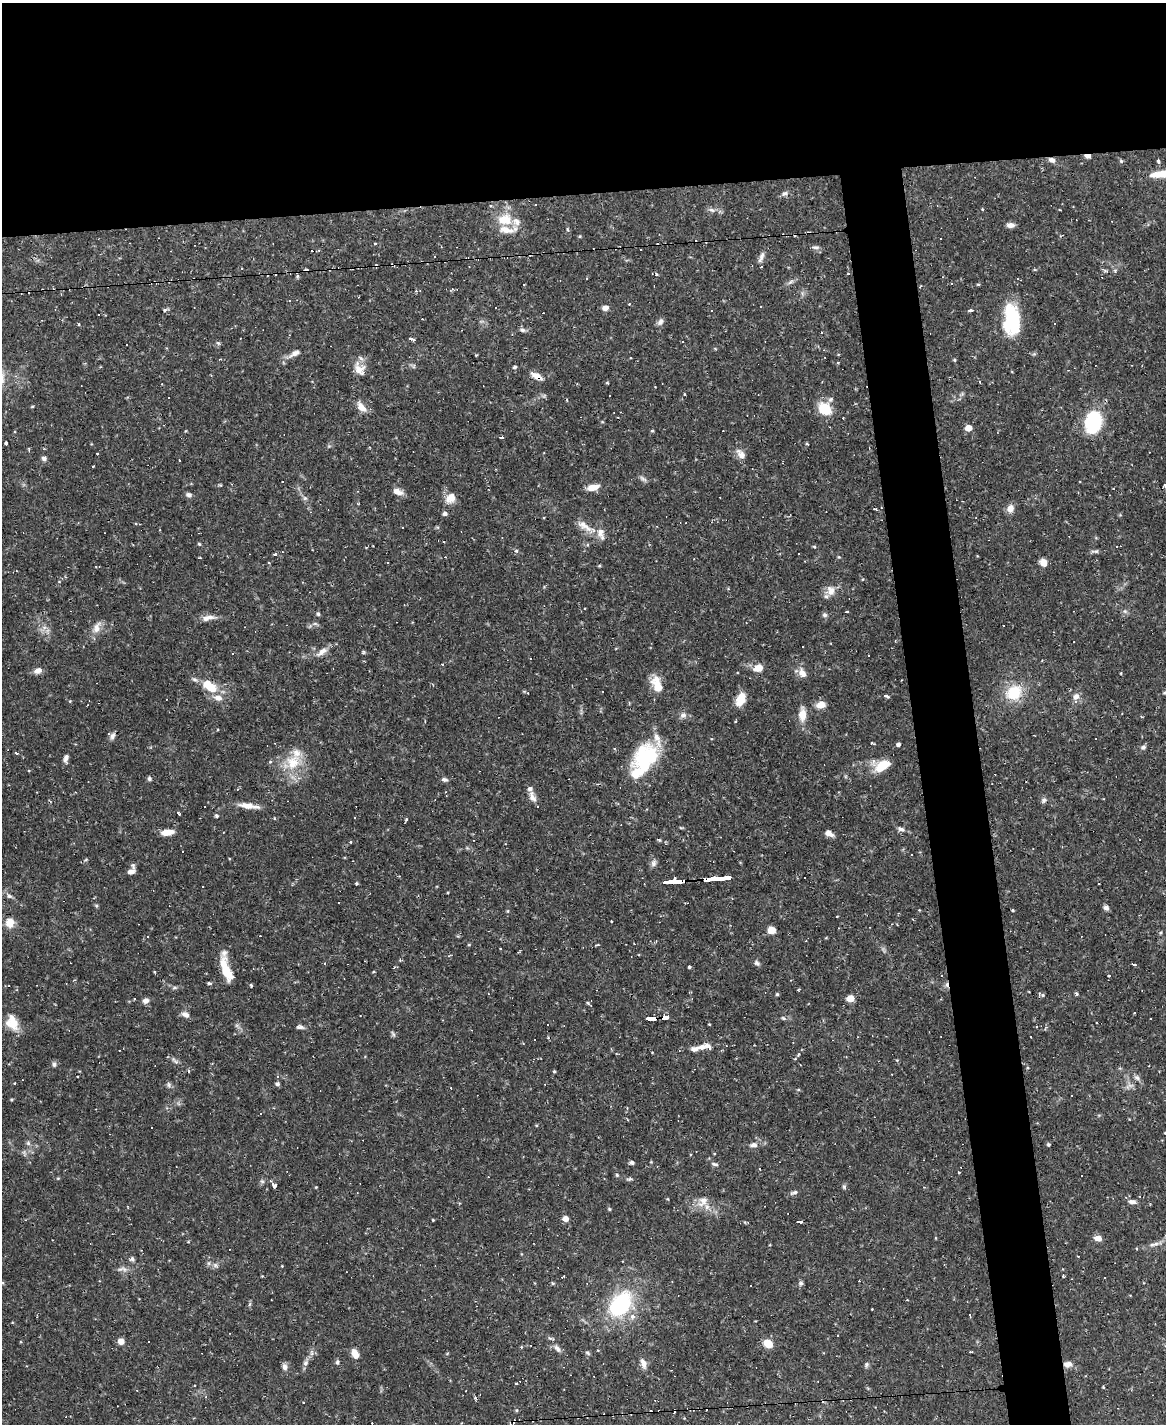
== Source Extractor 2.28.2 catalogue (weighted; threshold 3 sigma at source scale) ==
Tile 2 of 4 x 3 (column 2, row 1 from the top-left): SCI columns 1165-2328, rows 3082-4503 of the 4655 x 4634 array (HDU 1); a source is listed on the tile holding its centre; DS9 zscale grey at full resolution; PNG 1168 x 1426 px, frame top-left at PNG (2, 3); no overlay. Shown black and unused: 18% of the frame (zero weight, under 2 of 3 exposures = <1% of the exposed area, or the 3 px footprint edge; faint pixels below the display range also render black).
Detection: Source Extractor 2.28.2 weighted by HDU 2 'WHT'; one run over the whole footprint, this tile lists its part. Background 0.12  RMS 0.0033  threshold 0.0147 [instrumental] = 3 sigma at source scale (4.5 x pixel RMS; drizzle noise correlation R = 1.50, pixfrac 1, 0.05/0.05 arcsec/px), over >= 5 px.
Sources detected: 327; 1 inside a brighter object's white glare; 74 cosmic-ray / hot-pixel residue — not listed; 16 inside a brighter listed object's ellipse — not listed separately; the other 236 listed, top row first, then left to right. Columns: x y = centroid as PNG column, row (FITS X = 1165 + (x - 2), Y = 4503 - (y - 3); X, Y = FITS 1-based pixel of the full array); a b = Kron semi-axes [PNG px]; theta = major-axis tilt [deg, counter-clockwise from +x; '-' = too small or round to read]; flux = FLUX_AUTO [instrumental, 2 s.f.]
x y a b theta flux
1088 156 7 4 -5 1.8
1052 160 8 6 -26 1.5
1121 161 5 5 - 0.51
1158 161 5 4 - 0.71
784 194 9 6 29 0.98
536 204 3 3 - 1.2
491 206 4 3 - 0.27
983 209 4 3 - 0.31
712 210 9 5 -26 0.97
505 219 20 15 2 7.3
1010 225 9 5 3 1.6
567 229 4 3 - 0.36
580 236 5 3 - 0.3
375 243 3 3 - 0.45
815 247 11 4 -1 0.77
319 250 4 3 - 0.4
761 257 18 6 70 1.8
241 268 3 2 - 0.23
1106 271 7 4 -18 0.52
978 284 5 3 - 0.35
629 304 4 3 - 0.21
605 308 7 5 8 1.8
55 309 4 3 - 0.29
165 310 6 4 62 0.52
970 310 4 3 - 23
1012 320 33 17 -88 19
660 322 9 7 61 1.2
522 330 7 6 - 0.81
821 333 3 2 - 0.39
412 339 7 3 -22 0.73
218 343 6 5 - 0.56
126 345 3 2 - 0.23
295 353 15 6 29 1.9
954 360 4 4 - 0.35
838 362 4 3 - 0.36
515 367 5 5 - 0.63
359 369 20 13 -57 3.8
536 376 16 7 -27 2.4
684 394 3 2 - 0.31
168 397 2 2 - 0.28
32 406 5 3 - 0.31
361 407 16 8 -50 2.9
825 408 12 10 -33 11
1093 421 21 14 77 24
968 428 5 5 - 4.1
652 431 5 3 - 0.32
501 437 4 3 - 15
6 443 3 3 - 0.81
807 444 5 3 - 0.28
98 453 3 3 - 3.5
741 454 14 8 -48 2.4
44 458 6 5 - 0.96
180 460 3 2 - 0.81
93 467 3 2 - 0.58
643 479 11 5 -36 0.92
282 482 3 2 - 0.21
220 485 4 4 - 0.34
593 487 13 7 12 3.6
398 492 13 7 -21 2.2
188 495 8 6 -13 0.94
305 498 6 6 - 0.71
450 498 14 11 49 3.2
1010 508 10 8 67 2.2
445 514 6 5 - 0.84
584 525 20 9 -30 3.6
437 527 5 4 - 0.39
160 530 3 2 - 0.24
199 544 4 4 - 0.39
814 546 4 4 - 0.38
516 551 5 5 - 0.59
1095 551 13 5 6 0.85
274 554 4 2 - 0.64
839 557 5 4 - 0.32
1043 563 8 7 - 2.5
599 566 4 3 - 0.32
831 591 14 12 -79 3.1
1125 611 6 5 - 0.69
847 612 3 3 - 5.5
318 614 6 5 - 0.49
825 615 6 6 - 0.8
210 617 15 7 2 2.2
44 627 7 5 0 1.1
97 628 16 9 74 2.9
322 652 18 7 38 2.4
363 652 6 4 72 0.38
442 664 3 3 - 0.61
758 668 10 8 17 3.4
37 671 10 7 21 1.9
802 673 12 8 -52 2.4
1121 673 4 2 - 0.25
657 684 22 11 -73 5.3
209 686 21 11 -37 8.1
528 693 3 2 - 0.24
1014 693 18 16 37 10
1165 693 8 5 -13 0.68
886 695 4 3 - 3.2
1076 697 10 8 73 1.8
740 699 15 9 68 4.6
70 701 4 3 - 0.27
821 705 9 6 11 3.5
802 714 16 9 88 3.9
683 715 8 7 - 1.4
736 721 3 3 - 0.34
112 736 10 6 69 1.1
872 743 3 3 - 0.64
898 744 4 4 - 0.87
1143 747 8 6 30 0.81
16 753 3 3 - 1.3
646 757 34 25 38 22
66 758 9 5 75 1.3
293 762 24 20 49 10
882 765 19 11 20 7.6
149 778 6 5 - 0.65
444 780 8 5 -11 0.84
237 789 4 4 - 0.32
532 797 15 7 -66 1.9
1044 800 8 6 76 0.85
248 806 27 6 -9 3.6
178 813 4 2 - 0.58
216 816 4 4 - 0.66
406 820 3 3 - 0.65
901 829 10 5 -18 1.1
167 832 14 6 8 3.7
829 833 10 6 -29 1.9
350 842 4 3 - 0.43
182 852 3 3 - 0.66
912 855 3 3 - 1.4
653 863 10 6 84 1.2
131 872 9 6 19 1.7
721 878 14 3 6 89
677 881 15 3 2 88
1098 883 2 2 - 0.27
356 884 5 3 - 0.35
203 886 2 2 - 0.27
9 896 9 6 -33 0.94
96 905 6 4 -19 0.41
1106 908 7 6 - 1.1
1012 910 3 3 - 0.48
508 911 6 4 90 0.36
836 917 3 2 - 0.29
611 921 3 2 - 0.28
10 923 11 10 - 3.5
771 930 8 7 - 3.1
1160 933 5 3 - 0.35
500 948 3 2 - 0.32
757 963 8 6 -42 0.91
1134 965 4 3 - 7.4
689 967 3 3 - 0.53
226 971 27 9 -71 7.4
1110 976 3 3 - 5.4
209 983 5 3 - 0.58
251 985 3 3 - 0.53
175 988 8 4 8 0.61
798 990 3 3 - 0.38
777 994 5 4 - 0.38
1076 994 5 4 - 0.5
1043 995 5 5 - 0.5
850 998 5 5 - 5.8
135 999 3 3 - 0.53
146 1001 7 6 - 1.5
591 1006 4 4 - 0.41
185 1014 9 6 -26 1.7
665 1017 6 3 3 23
653 1018 7 3 -2 32
783 1018 6 4 -17 0.45
13 1022 25 10 -72 5.2
709 1024 3 3 - 0.31
300 1027 10 5 -4 0.98
393 1034 9 4 -55 0.62
1031 1037 2 2 - 0.24
699 1047 29 7 16 3.9
795 1059 3 3 - 0.51
174 1060 13 4 -49 0.98
54 1064 7 6 - 0.82
554 1071 4 4 - 0.36
1137 1078 10 6 -37 1.1
14 1083 3 3 - 0.34
277 1084 6 5 - 0.75
169 1085 8 4 -89 0.66
1129 1086 12 5 18 1.2
798 1090 5 3 - 0.33
11 1100 5 3 - 0.34
1165 1133 4 3 - 0.35
28 1143 7 5 -47 0.68
1048 1144 5 4 - 0.46
754 1145 9 6 -2 1.3
632 1163 6 4 1 0.84
714 1164 10 4 -13 0.72
959 1172 3 2 - 0.39
617 1175 5 5 - 0.44
1082 1175 2 2 - 0.34
58 1178 5 3 - 0.32
630 1179 8 4 5 0.6
274 1185 3 3 - 9.9
844 1187 6 5 - 0.55
794 1192 9 5 17 0.78
668 1199 5 3 - 0.26
703 1201 16 14 59 3.9
1132 1202 9 5 -6 1.3
609 1209 5 4 - 0.38
565 1219 5 5 - 2.6
433 1220 4 3 - 0.26
801 1223 4 3 - 6
1098 1238 8 6 -11 2.4
188 1242 4 3 - 0.27
1155 1244 12 5 21 1.4
141 1250 3 3 - 0.28
1078 1256 3 3 - 0.39
132 1259 7 6 - 0.77
215 1265 6 6 - 0.83
124 1269 10 5 -37 1.1
1063 1275 5 4 - 0.38
563 1277 4 3 - 2.4
801 1283 6 6 - 0.77
907 1300 2 2 - 0.25
250 1304 6 4 70 0.49
620 1304 25 16 54 31
970 1315 4 2 - 0.51
632 1316 7 7 - 1.5
121 1341 6 6 - 2.6
768 1343 10 8 -26 4.3
557 1349 11 6 -54 1.4
970 1352 4 2 - 0.28
312 1353 9 4 83 0.87
587 1353 7 4 -21 0.53
355 1354 12 7 -62 2.5
337 1362 7 5 -81 0.64
306 1363 7 6 - 0.93
644 1363 12 7 -71 2.1
866 1364 7 6 - 0.68
1068 1364 12 8 8 1.9
285 1367 9 6 -78 1.3
516 1383 4 2 - 0.26
194 1386 3 2 - 0.24
1103 1387 4 3 - 0.28
514 1421 5 2 - 0.56
Overlapping masked pixels (flux is a lower limit): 8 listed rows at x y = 1088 156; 1052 160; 536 376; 677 881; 665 1017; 653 1018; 1068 1364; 514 1421
Isophote crosses this tile's border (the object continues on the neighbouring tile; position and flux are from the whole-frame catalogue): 2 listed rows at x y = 1165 693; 1165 1133